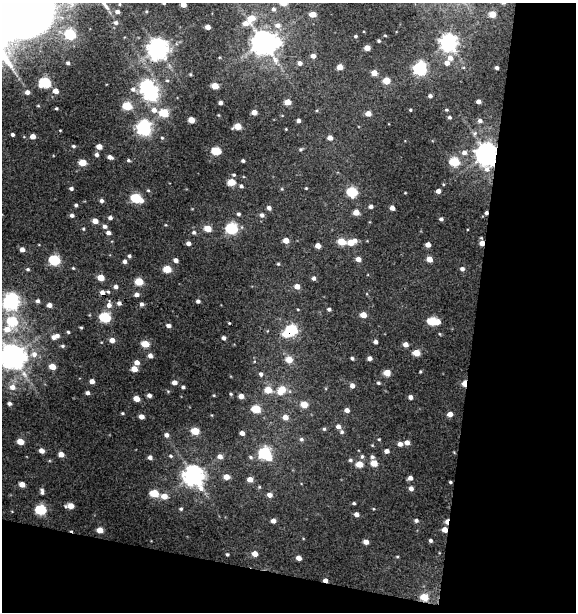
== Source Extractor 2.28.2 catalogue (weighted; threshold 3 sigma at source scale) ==
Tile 4 of 2 x 2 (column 2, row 2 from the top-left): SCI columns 634-1207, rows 1-610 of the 1264 x 1219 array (HDU 1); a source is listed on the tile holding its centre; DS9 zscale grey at full resolution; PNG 578 x 614 px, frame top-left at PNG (2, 3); no overlay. Shown black and unused: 24% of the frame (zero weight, under 3 of 4 exposures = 1% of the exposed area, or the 3 px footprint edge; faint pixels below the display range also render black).
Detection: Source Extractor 2.28.2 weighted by HDU 2 'WHT'; one run over the whole footprint, this tile lists its part. Background 0.0139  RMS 0.0066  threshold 0.0295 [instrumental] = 3 sigma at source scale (4.5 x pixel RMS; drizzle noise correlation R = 1.50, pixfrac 1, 0.0396/0.0396 arcsec/px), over >= 5 px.
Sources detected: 254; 3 inside a brighter object's white glare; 4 cosmic-ray / hot-pixel residue — not listed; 5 inside a brighter listed object's ellipse — not listed separately; the other 242 listed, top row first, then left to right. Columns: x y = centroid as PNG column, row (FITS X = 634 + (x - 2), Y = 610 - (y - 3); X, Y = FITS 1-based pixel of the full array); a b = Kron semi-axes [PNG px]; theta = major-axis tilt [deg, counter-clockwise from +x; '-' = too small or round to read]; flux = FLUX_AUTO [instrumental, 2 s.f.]
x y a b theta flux
164 3 3 3 - 0.79
283 3 5 5 - 9.3
183 5 4 4 - 5.3
273 9 6 5 - 1.7
30 11 105 64 46 1900
117 12 5 4 - 2.2
313 14 5 4 - 6.5
492 14 5 4 - 10
251 18 7 6 - 10
116 23 5 5 - 1.5
246 23 9 6 -7 4.5
277 25 8 7 - 4
208 27 4 4 - 4.4
385 35 4 3 - 0.46
355 36 3 3 - 0.94
379 41 3 3 - 0.87
263 42 8 7 - 750
448 42 7 6 - 280
157 48 7 7 - 470
367 48 4 4 - 6.4
313 56 5 4 - 3.3
450 58 7 6 - 4.2
300 63 5 5 - 2.8
340 67 4 4 - 6.1
420 68 6 6 - 130
497 68 3 3 - 1.5
374 73 4 4 - 7.4
190 74 4 3 - 0.72
167 80 5 3 - 0.76
386 81 5 4 - 12
45 82 7 6 - 42
215 86 5 4 - 12
133 89 7 6 - 2.5
55 91 5 4 - 5.3
27 92 5 4 - 2.5
151 94 6 6 - 140
430 96 4 3 - 1.8
478 101 4 4 - 2.9
287 102 5 4 - 8.9
220 103 4 3 - 2.1
127 106 5 5 - 25
56 108 3 3 - 0.68
154 110 7 6 - 4
410 110 3 3 - 0.81
446 110 4 3 - 0.71
254 112 4 4 - 5.1
164 113 5 5 - 24
368 113 5 4 - 5.8
218 115 4 3 - 0.49
449 117 4 3 - 1.1
191 120 5 4 - 8.7
298 121 4 4 - 2
480 121 5 5 - 2.1
238 126 5 4 - 11
144 128 6 6 - 170
286 129 3 2 - 0.48
60 130 4 2 - 0.44
12 134 3 3 - 1.4
33 136 4 4 - 5.1
162 138 4 4 - 0.71
330 138 5 4 - 4
73 146 4 4 - 1.1
99 146 5 4 - 5.9
300 149 5 4 - 0.98
216 151 5 5 - 25
464 152 6 5 - 2.7
487 154 8 7 - 600
96 155 5 4 - 1.9
110 157 6 4 -25 2.9
128 160 5 4 - 1
243 161 4 3 - 1.1
454 162 5 5 - 33
82 163 5 4 - 12
234 175 5 4 - 0.87
231 182 5 4 - 15
241 186 5 4 - 1.4
71 188 4 3 - 1.4
306 188 3 3 - 0.52
148 190 4 4 - 0.69
438 191 4 4 - 3.5
352 192 6 5 - 45
405 193 3 2 - 0.43
136 198 7 5 -23 41
101 201 4 4 - 1.9
76 205 4 3 - 1.1
371 206 4 4 - 2.1
269 208 5 4 - 2.3
392 208 4 4 - 3.2
356 212 5 4 - 7.3
486 213 4 3 - 1.4
238 214 4 4 - 1.3
72 215 4 4 - 1.9
262 215 5 5 - 2.1
110 218 5 4 - 1.9
441 219 4 4 - 1.6
95 221 4 4 - 6.1
105 226 5 5 - 2
208 228 5 4 - 11
231 228 6 5 - 71
83 229 4 4 - 0.68
194 232 5 5 - 1.4
108 233 5 4 - 2.4
286 241 5 4 - 6.4
341 242 5 5 - 14
351 242 9 5 22 11
188 243 4 4 - 2.8
482 243 5 4 - 4.5
428 244 4 4 - 4.8
318 246 4 4 - 4.8
22 249 4 4 - 3.3
129 256 4 4 - 1.3
358 259 5 4 - 3.7
429 259 5 4 - 7
54 260 6 5 - 55
176 260 4 4 - 2.9
124 261 5 4 - 2
278 264 4 4 - 0.76
73 268 4 3 - 0.61
28 269 5 4 - 0.95
167 269 5 5 - 15
462 269 5 4 - 1.9
101 278 5 4 - 10
314 278 5 4 - 1.9
139 281 5 5 - 20
297 286 5 4 - 5.6
116 287 5 5 - 2.2
108 292 5 4 - 0.91
136 294 5 4 - 2.7
11 301 7 7 - 210
38 301 5 5 - 1.5
198 301 4 4 - 1.7
142 304 5 4 - 1.8
49 305 4 4 - 3.3
109 305 8 6 85 3.9
329 309 4 4 - 1.4
363 315 5 4 - 8.2
105 317 6 5 - 52
12 321 6 5 - 34
432 321 6 5 - 32
168 325 5 4 - 2.3
81 328 4 3 - 0.76
7 329 12 9 9 8.2
291 330 6 5 - 59
68 332 4 4 - 0.89
440 334 4 3 - 0.5
57 336 6 5 - 2.7
224 338 5 4 - 1.9
112 340 5 4 - 4.4
376 342 4 4 - 2.3
145 344 5 4 - 15
405 344 4 4 - 3.9
62 346 5 4 - 1.1
416 353 5 4 - 12
34 354 9 8 - 4.3
12 356 8 8 - 830
150 356 5 5 - 2.6
352 358 4 3 - 1.2
370 358 4 4 - 3
289 359 6 5 - 9.5
137 362 5 5 - 4
52 367 5 4 - 8.9
134 369 5 4 - 8.1
420 372 3 2 - 0.63
387 373 5 4 - 12
24 374 12 8 -47 5
261 374 5 5 - 1.9
92 381 4 4 - 3.9
174 382 4 4 - 3.4
378 383 5 4 - 0.88
464 383 6 3 87 10
352 385 6 5 - 2.8
12 387 7 7 - 4.9
183 387 4 3 - 1.1
268 390 6 5 - 11
282 390 9 6 49 13
87 393 4 4 - 2
231 394 4 3 - 0.79
149 395 4 4 - 2.5
241 396 5 4 - 4.5
410 397 4 4 - 2.3
136 399 5 4 - 5.7
9 404 5 4 - 1.5
304 404 5 5 - 10
256 409 5 5 - 22
347 410 4 4 - 3.5
122 413 4 3 - 0.76
450 414 4 4 - 4.6
141 417 4 4 - 3.8
285 417 6 5 - 5
338 426 5 5 - 2.7
324 429 5 4 - 1.1
195 431 5 5 - 16
342 432 5 5 - 1.4
242 433 4 4 - 3.1
166 435 6 5 - 2.3
301 439 6 5 - 1.5
379 439 3 3 - 0.59
20 442 5 4 - 9.1
407 442 5 4 - 3.8
400 444 4 4 - 3.3
41 451 4 4 - 4.6
387 451 4 4 - 3.2
265 453 7 6 - 83
61 454 4 4 - 5.8
171 456 6 4 -17 0.98
362 456 6 4 89 1.3
150 457 5 4 - 2.4
220 457 6 5 - 3.5
251 457 6 5 - 1.3
372 457 5 5 - 1.5
350 460 5 4 - 1.3
374 463 5 4 - 9.2
359 464 5 4 - 9.5
193 475 8 7 - 440
226 477 5 5 - 5.8
410 478 5 4 - 2.9
250 479 5 5 - 5.3
450 482 3 3 - 0.83
22 484 5 4 - 5.9
259 487 5 4 - 0.79
411 488 4 4 - 3.1
42 491 8 5 -81 1.9
154 493 5 5 - 19
269 495 5 5 - 3.8
164 496 6 5 - 6.3
354 503 4 3 - 0.93
70 506 6 4 0 8
41 509 6 5 - 49
181 509 4 4 - 1.2
356 514 4 4 - 2.7
416 520 4 4 - 1.7
273 521 4 4 - 3.3
447 521 6 3 84 4.8
100 530 5 4 - 7.7
444 530 5 4 - 5.3
430 540 4 4 - 1.4
366 542 4 4 - 4.5
227 554 3 3 - 0.99
255 554 5 4 - 5.6
397 557 4 3 - 0.64
299 558 4 4 - 4.3
424 597 5 5 - 15
Overlapping masked pixels (flux is a lower limit): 9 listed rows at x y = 487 154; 486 213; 482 243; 291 330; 464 383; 450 482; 447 521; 444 530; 424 597
Isophote crosses this tile's border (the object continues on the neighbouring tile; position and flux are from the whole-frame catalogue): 5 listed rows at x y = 164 3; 283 3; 183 5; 30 11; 12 356